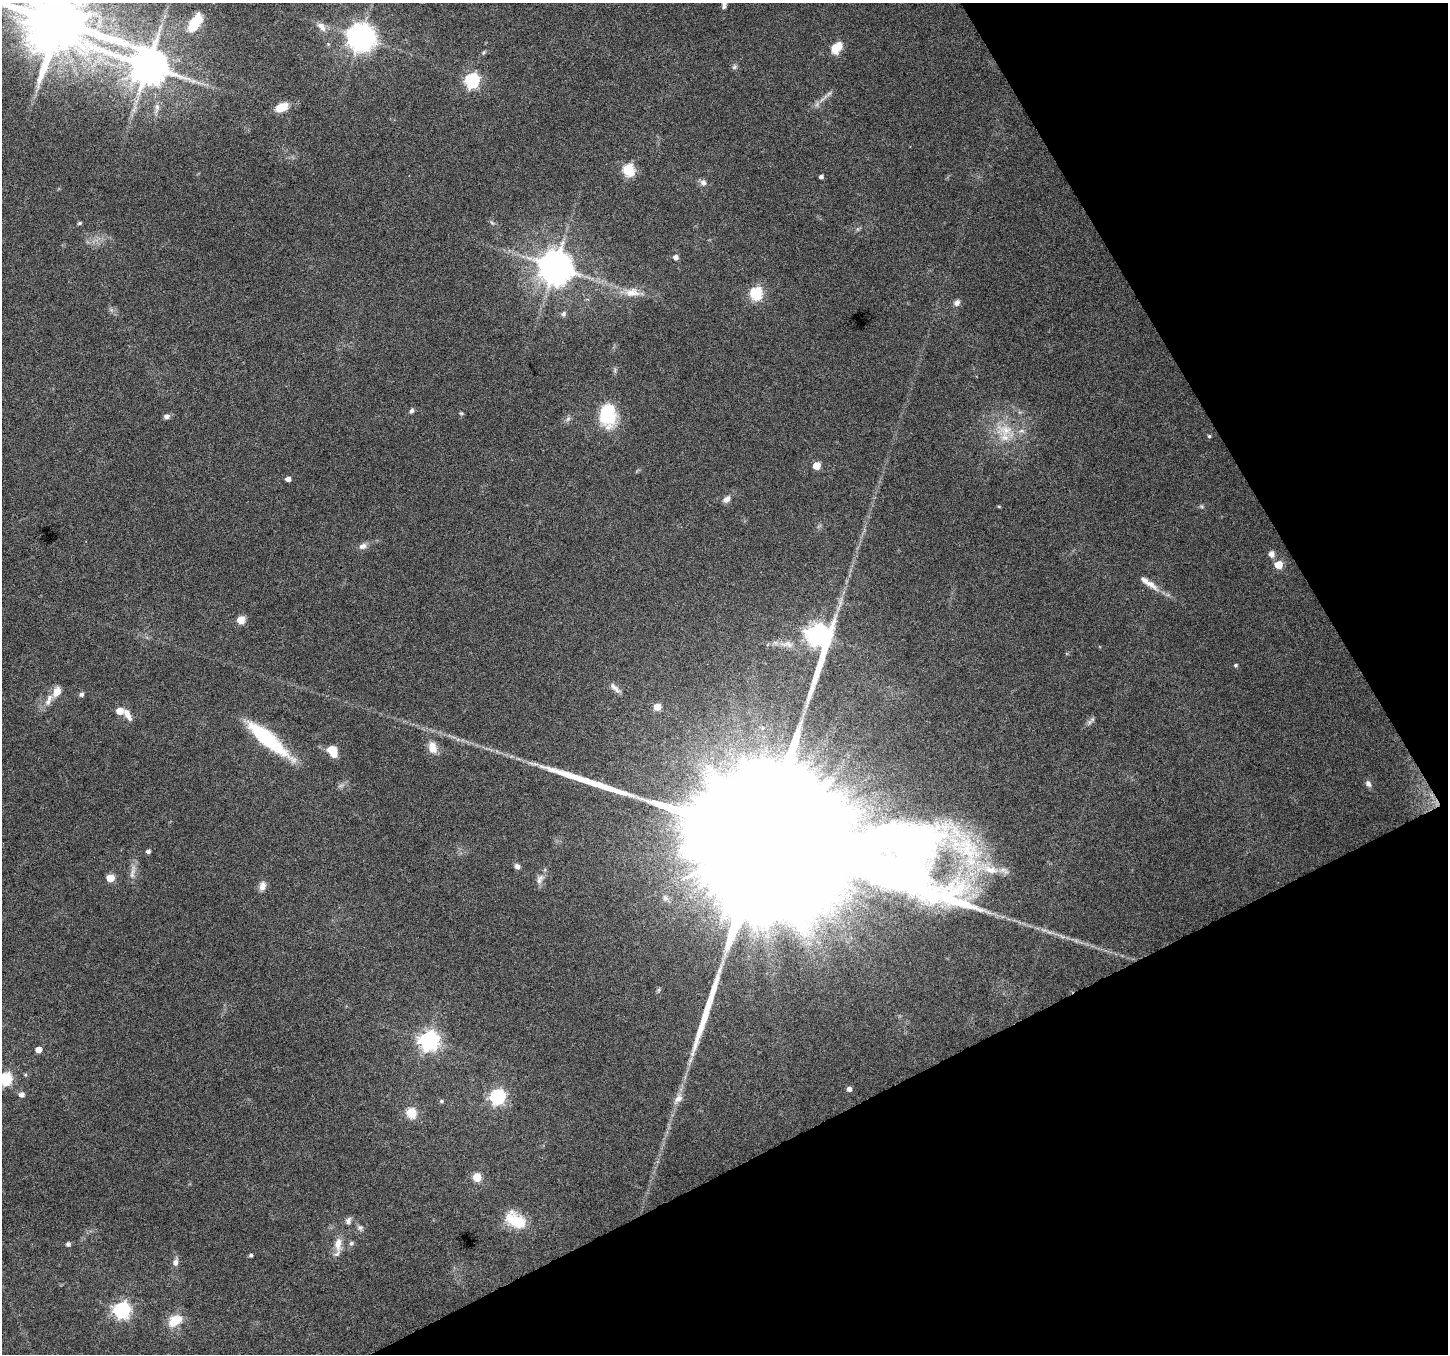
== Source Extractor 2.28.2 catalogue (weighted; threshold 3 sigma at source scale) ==
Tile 12 of 4 x 4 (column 4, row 3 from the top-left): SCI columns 4339-5784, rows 1456-2807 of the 5788 x 5675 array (HDU 1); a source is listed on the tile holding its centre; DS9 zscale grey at full resolution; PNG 1450 x 1356 px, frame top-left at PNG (2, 3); no overlay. Shown black and unused: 25% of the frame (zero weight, under 4 of 8 exposures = <1% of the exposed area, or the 3 px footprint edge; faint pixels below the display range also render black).
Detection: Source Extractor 2.28.2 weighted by HDU 2 'WHT'; one run over the whole footprint, this tile lists its part. Background 0.0485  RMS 0.0031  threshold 0.0125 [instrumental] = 3 sigma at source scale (4.09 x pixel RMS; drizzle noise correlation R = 1.36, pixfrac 0.8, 0.0396/0.0396 arcsec/px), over >= 5 px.
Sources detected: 92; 1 too faint to see at this stretch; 2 long thin detections or spike segments (spike, bleed or trail) — not listed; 3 inside a brighter listed object's ellipse — not listed separately; the other 86 listed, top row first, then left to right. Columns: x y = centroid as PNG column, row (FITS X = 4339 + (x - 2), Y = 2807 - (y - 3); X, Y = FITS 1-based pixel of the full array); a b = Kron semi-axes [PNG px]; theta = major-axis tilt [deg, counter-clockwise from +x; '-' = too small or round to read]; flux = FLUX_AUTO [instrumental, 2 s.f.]
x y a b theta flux
724 3 11 5 88 1.6
59 22 19 17 -10 3100
195 23 27 13 58 8.5
321 27 16 9 -49 2.4
361 37 9 9 - 400
837 48 14 9 51 4.9
484 52 7 4 59 0.43
148 66 12 10 -30 1000
734 67 8 6 39 0.66
472 80 6 6 - 59
829 93 9 5 44 0.83
817 104 9 5 67 0.87
282 107 17 10 26 3.9
157 108 16 6 82 1.6
134 110 7 4 -72 0.61
628 170 6 6 - 30
821 176 4 3 - 0.89
703 183 9 7 -21 1.2
79 223 6 4 17 0.43
492 223 7 4 -36 0.49
858 229 6 4 71 0.47
675 257 4 4 - 1.6
555 267 10 10 - 710
632 292 23 12 -1 4.3
756 293 6 6 - 36
957 303 8 7 - 1.4
563 314 7 6 - 0.78
412 411 7 5 63 0.7
461 413 5 5 - 0.37
607 415 31 21 -88 13
166 416 7 6 - 1.1
568 419 8 4 45 0.73
1006 430 34 17 -15 9.8
1209 436 4 4 - 0.42
816 466 5 5 - 7.2
288 479 4 4 - 1.6
726 499 10 7 43 1.5
999 506 5 3 - 0.3
1201 506 7 4 -31 0.44
362 546 10 7 21 1.5
1271 554 8 7 - 1.4
1278 565 5 5 - 9.4
1150 584 24 9 -34 3.2
241 620 8 7 - 3.2
817 635 25 10 88 220
787 644 23 9 -6 3.3
1235 665 4 4 - 0.46
615 688 18 6 -45 1.6
81 694 5 5 - 0.88
49 700 20 8 65 2.9
657 707 5 5 - 5.7
120 711 5 5 - 5.2
128 715 16 7 -61 2.1
267 739 49 12 -39 26
432 747 17 11 -72 3.2
332 751 13 10 -55 4.5
1368 784 9 6 -52 1.1
763 839 124 32 25 73000
148 851 4 4 - 0.98
517 866 6 6 - 1.2
987 868 51 15 -19 13
133 872 24 6 78 2
110 878 5 5 - 7.1
540 879 16 8 62 1.7
262 886 12 8 74 1.8
1062 937 9 4 -19 0.84
428 1040 7 7 - 150
38 1049 5 4 - 2.8
5 1079 6 6 - 35
849 1089 5 5 - 1.2
22 1094 6 5 - 1.4
497 1096 6 6 - 69
678 1099 16 8 54 2.4
441 1101 5 4 - 0.51
411 1113 5 5 - 19
477 1177 5 5 - 12
516 1220 28 16 -33 9.2
348 1221 10 7 72 1.1
360 1228 9 7 -43 0.99
351 1243 6 6 - 0.64
68 1244 5 5 - 0.85
338 1244 20 9 88 3.5
251 1255 4 4 - 0.56
175 1262 10 7 79 1.3
122 1310 7 7 - 93
175 1321 21 13 36 5.6
Overlapping masked pixels (flux is a lower limit): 1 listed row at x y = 763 839
Isophote crosses this tile's border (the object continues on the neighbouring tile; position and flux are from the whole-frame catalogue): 3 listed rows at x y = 724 3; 59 22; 5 1079